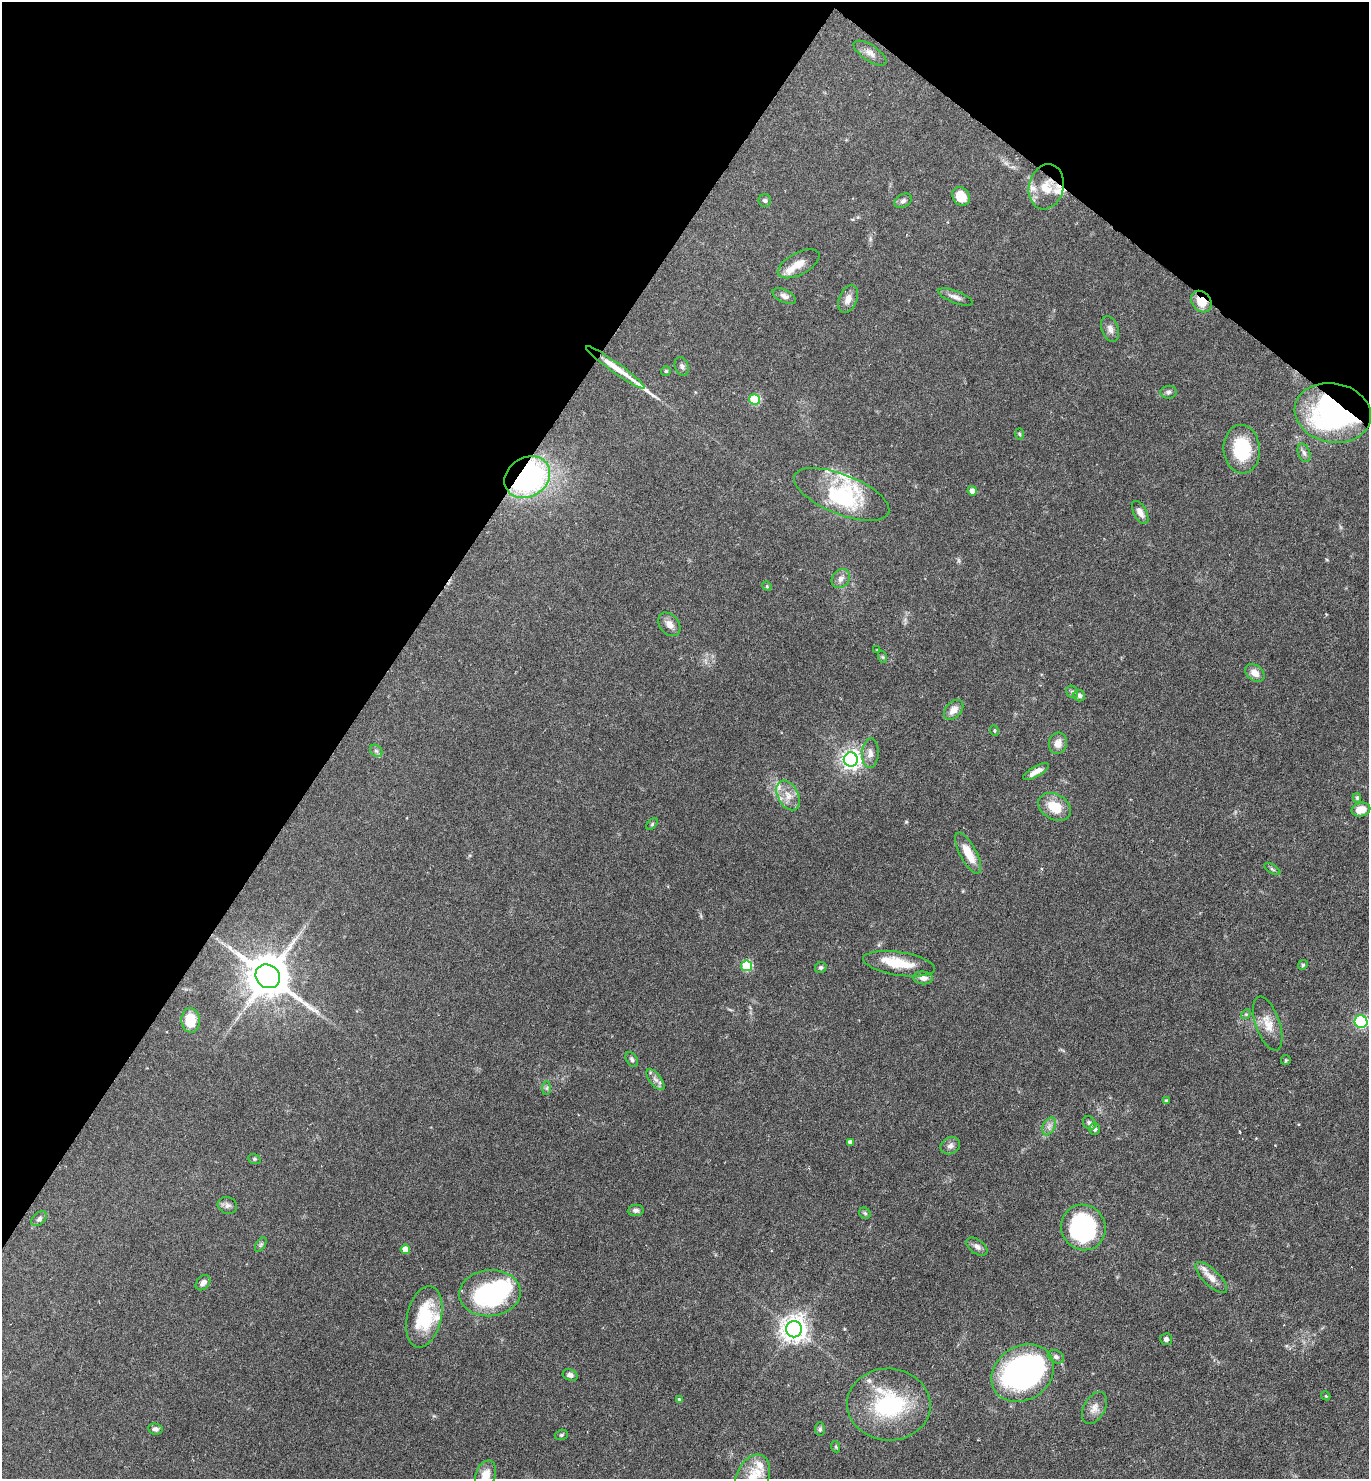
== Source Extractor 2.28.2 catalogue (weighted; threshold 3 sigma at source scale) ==
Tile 2 of 4 x 4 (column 2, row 1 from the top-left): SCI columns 1662-3028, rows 4433-5909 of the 5915 x 5909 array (HDU 1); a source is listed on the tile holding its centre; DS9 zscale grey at full resolution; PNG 1371 x 1481 px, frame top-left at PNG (2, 2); each listed source drawn as its Kron ellipse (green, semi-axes under 4 px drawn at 4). Shown black and unused: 31% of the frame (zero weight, under 4 of 7 exposures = <1% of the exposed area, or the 3 px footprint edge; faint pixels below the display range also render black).
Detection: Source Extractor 2.28.2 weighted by HDU 2 'WHT'; one run over the whole footprint, this tile lists its part. Background 0.0575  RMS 0.0029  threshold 0.0117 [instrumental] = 3 sigma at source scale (4.09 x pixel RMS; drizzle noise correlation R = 1.36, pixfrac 0.8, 0.05/0.05 arcsec/px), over >= 5 px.
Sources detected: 107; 3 inside a brighter object's white glare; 1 long thin detection or spike segment (spike, bleed or trail) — neither listed nor drawn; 9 inside a brighter listed object's ellipse — not listed separately; the other 94 listed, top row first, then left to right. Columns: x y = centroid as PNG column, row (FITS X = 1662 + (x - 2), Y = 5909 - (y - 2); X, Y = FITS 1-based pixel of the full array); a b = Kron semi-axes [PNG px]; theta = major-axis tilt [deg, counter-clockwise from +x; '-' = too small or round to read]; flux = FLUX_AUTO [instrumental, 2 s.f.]
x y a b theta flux
870 53 19 8 -34 1.9
1046 187 23 17 76 6.5
961 196 10 8 -54 4.8
765 201 6 6 - 0.6
903 201 9 6 32 0.84
798 264 23 11 28 3.1
784 296 12 6 -25 1.3
955 297 18 6 -21 1.4
848 299 14 9 67 2
1201 302 11 9 -52 5.2
1110 329 13 8 -69 1.4
682 366 9 6 -69 0.86
615 367 36 5 -35 5.2
666 371 5 5 - 0.35
1168 392 8 6 6 0.71
755 399 5 5 - 14
1333 413 38 29 -11 60
1019 434 6 4 -88 0.32
1242 449 24 18 -86 13
1304 453 9 6 -69 0.88
527 477 24 19 32 56
972 491 4 4 - 1.5
842 494 50 20 -22 16
1140 512 13 6 -62 1.6
841 579 10 8 52 1.5
767 586 5 4 - 0.32
669 624 13 9 -50 1.9
876 650 3 2 - 0.2
883 657 6 4 -70 0.36
1255 673 11 7 -38 2.3
1072 692 6 5 - 0.55
1079 696 6 5 - 1.2
954 710 11 7 46 2.1
995 731 5 3 - 0.27
1058 743 11 9 76 2.3
376 751 7 5 -43 0.63
870 753 15 8 86 1.7
851 760 7 7 - 140
1036 772 14 5 30 2.1
788 795 16 10 -62 3.1
1357 798 4 3 - 0.45
1055 807 17 12 -30 5.8
1361 809 9 7 12 3.1
652 824 7 4 47 0.4
968 853 23 8 -61 5
1272 869 9 3 -33 0.46
899 964 36 11 -9 8.6
1303 965 5 4 - 0.4
747 966 5 5 - 17
821 967 6 5 - 0.47
268 976 13 11 -38 1000
923 978 10 6 -6 1.6
1246 1014 5 4 - 0.32
191 1020 12 9 -87 6
1361 1022 6 6 - 41
1268 1024 28 12 -71 4
632 1059 8 5 -59 0.64
1286 1060 5 4 - 0.34
655 1079 13 6 -52 1.3
547 1088 7 4 89 0.51
1166 1101 4 3 - 0.46
1089 1123 7 5 -55 0.8
1049 1126 9 6 65 1.1
1094 1129 6 5 - 0.63
850 1142 4 4 - 1.1
950 1146 10 8 27 1.2
254 1159 6 5 - 0.4
227 1205 10 8 -17 1
636 1210 8 5 7 0.83
865 1213 6 5 - 0.45
39 1219 9 6 40 0.85
1083 1227 23 22 - 33
261 1244 8 4 59 0.54
977 1247 12 7 -36 1.2
405 1249 4 4 - 2.8
1211 1278 21 8 -44 2.7
203 1283 8 6 47 1.4
490 1293 31 23 5 34
424 1317 31 17 76 13
794 1329 8 8 - 270
1166 1339 6 6 - 0.84
1056 1357 8 6 -27 0.76
1023 1373 33 27 33 79
570 1375 8 5 -22 1
1326 1396 4 3 - 0.25
680 1400 4 4 - 0.56
889 1405 42 36 -4 27
1094 1408 17 10 61 2.4
155 1429 7 5 -6 0.91
820 1429 7 5 89 0.54
561 1435 7 5 17 0.47
836 1447 5 3 - 0.3
486 1475 15 10 72 3.2
753 1477 23 16 66 6.1
Overlapping masked pixels (flux is a lower limit): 4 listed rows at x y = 1046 187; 1201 302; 1333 413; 527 477
Isophote crosses this tile's border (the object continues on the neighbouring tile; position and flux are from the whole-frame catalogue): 2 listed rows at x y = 486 1475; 753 1477